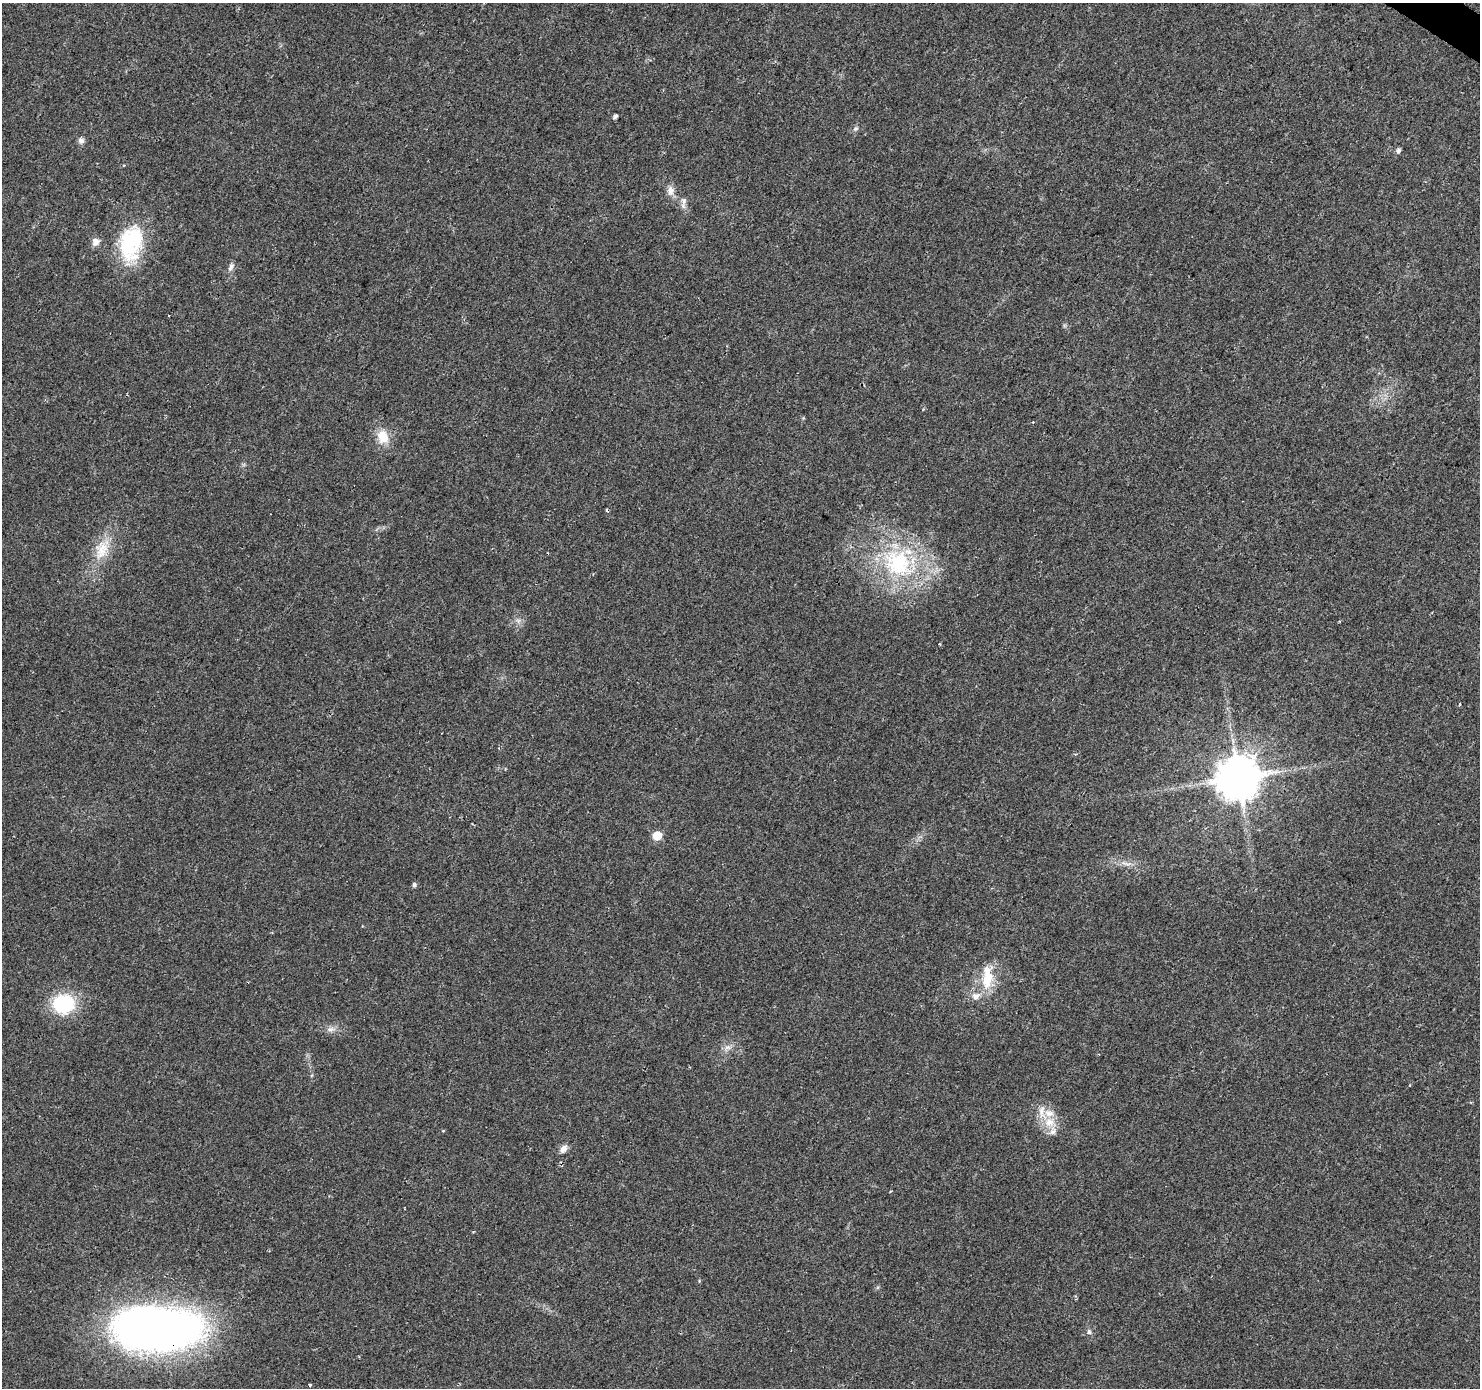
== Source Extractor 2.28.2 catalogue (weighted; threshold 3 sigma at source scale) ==
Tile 10 of 4 x 4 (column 2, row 3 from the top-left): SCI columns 1497-2974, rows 1647-3032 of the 5937 x 5994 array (HDU 1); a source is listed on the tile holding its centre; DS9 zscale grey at full resolution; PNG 1482 x 1390 px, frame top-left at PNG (2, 3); no overlay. Shown black and unused: <1% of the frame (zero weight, under 2 of 3 exposures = <1% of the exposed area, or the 3 px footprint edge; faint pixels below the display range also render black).
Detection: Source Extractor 2.28.2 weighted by HDU 2 'WHT'; one run over the whole footprint, this tile lists its part. Background 0.0277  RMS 0.0055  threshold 0.0247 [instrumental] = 3 sigma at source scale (4.5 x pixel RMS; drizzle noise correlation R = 1.50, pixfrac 1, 0.0396/0.0396 arcsec/px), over >= 5 px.
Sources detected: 35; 1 inside a brighter object's white glare — not listed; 4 inside a brighter listed object's ellipse — not listed separately; the other 30 listed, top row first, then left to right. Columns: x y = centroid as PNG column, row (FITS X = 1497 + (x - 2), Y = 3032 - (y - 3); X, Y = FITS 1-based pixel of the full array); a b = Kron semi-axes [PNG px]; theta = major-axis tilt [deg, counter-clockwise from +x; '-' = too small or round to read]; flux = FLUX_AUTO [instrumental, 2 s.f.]
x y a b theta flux
615 116 4 4 - 1.7
855 129 7 4 31 1
81 141 8 7 - 2.1
1398 151 5 5 - 2
670 191 12 9 -89 3.7
684 201 8 6 71 2
95 242 10 9 - 3.4
128 244 40 22 87 39
231 267 12 6 64 2.2
1033 422 3 3 - 0.44
383 437 17 13 -70 10
607 510 3 3 - 1.3
102 550 29 18 74 14
898 563 48 38 -45 69
518 620 7 4 -18 1.4
1460 704 4 3 - 0.43
1238 778 12 11 - 2100
657 836 6 5 - 21
1126 863 18 4 -15 3
414 885 5 5 - 1.6
987 978 28 15 80 16
63 1004 19 17 -2 41
331 1029 11 6 10 2.5
727 1047 10 6 22 2.5
1049 1122 16 13 -3 9.1
564 1149 11 8 56 3.2
699 1281 5 3 - 0.51
157 1329 89 44 -2 330
1089 1332 7 7 - 1.5
310 1385 4 2 - 1.1
Overlapping masked pixels (flux is a lower limit): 1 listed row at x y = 157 1329